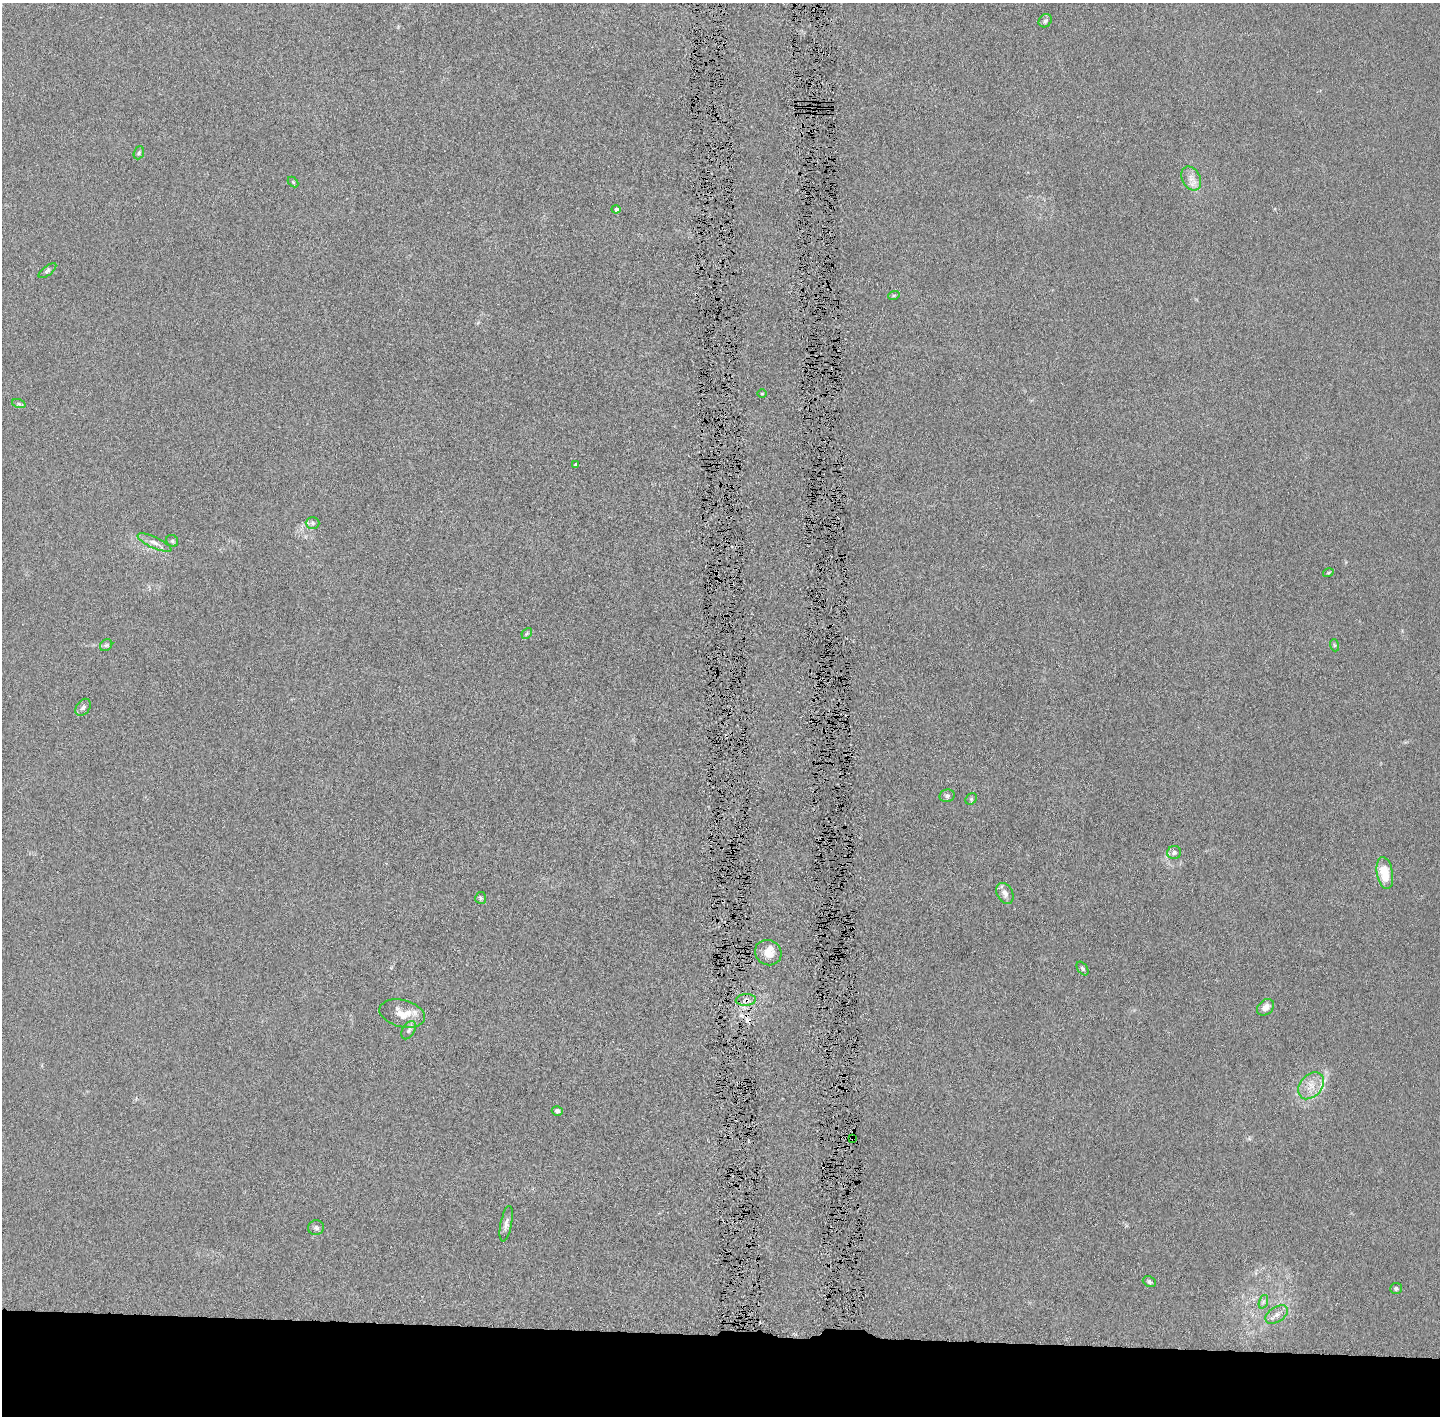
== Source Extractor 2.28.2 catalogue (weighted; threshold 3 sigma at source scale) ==
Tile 8 of 3 x 3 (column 2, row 3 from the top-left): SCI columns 1470-2907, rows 7-1420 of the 4376 x 4256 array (HDU 1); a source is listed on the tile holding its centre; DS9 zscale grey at full resolution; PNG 1442 x 1418 px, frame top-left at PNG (2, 3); each listed source drawn as its Kron ellipse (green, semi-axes under 4 px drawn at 4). Shown black and unused: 6% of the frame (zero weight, under 4 of 8 exposures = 1% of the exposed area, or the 3 px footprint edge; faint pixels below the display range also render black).
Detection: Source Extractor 2.28.2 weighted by HDU 2 'WHT'; one run over the whole footprint, this tile lists its part. Background 0.0134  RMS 0.0044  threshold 0.0178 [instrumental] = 3 sigma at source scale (4.09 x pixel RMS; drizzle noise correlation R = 1.36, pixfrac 0.8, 0.05/0.05 arcsec/px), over >= 5 px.
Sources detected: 43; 2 cosmic-ray / hot-pixel residue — neither listed nor drawn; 2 inside a brighter listed object's ellipse — not listed separately; the other 39 listed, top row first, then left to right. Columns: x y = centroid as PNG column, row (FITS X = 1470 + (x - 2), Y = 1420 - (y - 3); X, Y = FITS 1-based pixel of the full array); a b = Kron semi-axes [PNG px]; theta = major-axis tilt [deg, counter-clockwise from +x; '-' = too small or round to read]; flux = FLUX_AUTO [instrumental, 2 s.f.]
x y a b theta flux
1045 21 7 6 - 1
139 153 7 5 69 0.76
1191 178 13 9 -61 3
293 182 6 4 -45 0.43
616 209 4 4 - 1.3
47 271 10 4 38 0.88
894 295 6 3 19 0.58
762 394 5 3 - 0.31
19 404 7 4 -18 0.79
576 464 3 3 - 0.44
312 523 7 6 - 0.95
172 541 6 5 - 0.78
154 543 18 5 -24 2.3
1328 573 5 3 - 0.42
527 633 6 4 47 0.59
106 645 6 5 - 0.72
1334 645 6 4 -72 0.5
83 707 9 6 53 1.2
947 796 8 6 11 1
971 799 6 5 - 0.63
1174 852 7 6 - 1.3
1385 873 16 8 -80 9.7
1005 893 11 7 -61 2.1
481 898 6 5 - 0.72
768 953 13 12 - 5
1082 968 7 4 -54 0.73
746 1000 10 5 5 1.8
1266 1007 9 7 41 2.3
402 1014 23 13 -14 6.9
409 1030 10 6 61 1.3
1311 1086 15 11 49 4.8
557 1111 5 4 - 1.2
852 1138 4 3 - 0.58
506 1224 18 5 79 2
316 1228 8 7 - 1.2
1149 1282 7 5 -24 0.84
1396 1288 6 5 - 0.97
1263 1302 7 4 71 0.8
1277 1315 12 7 32 2.4
Overlapping masked pixels (flux is a lower limit): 2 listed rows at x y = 746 1000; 852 1138